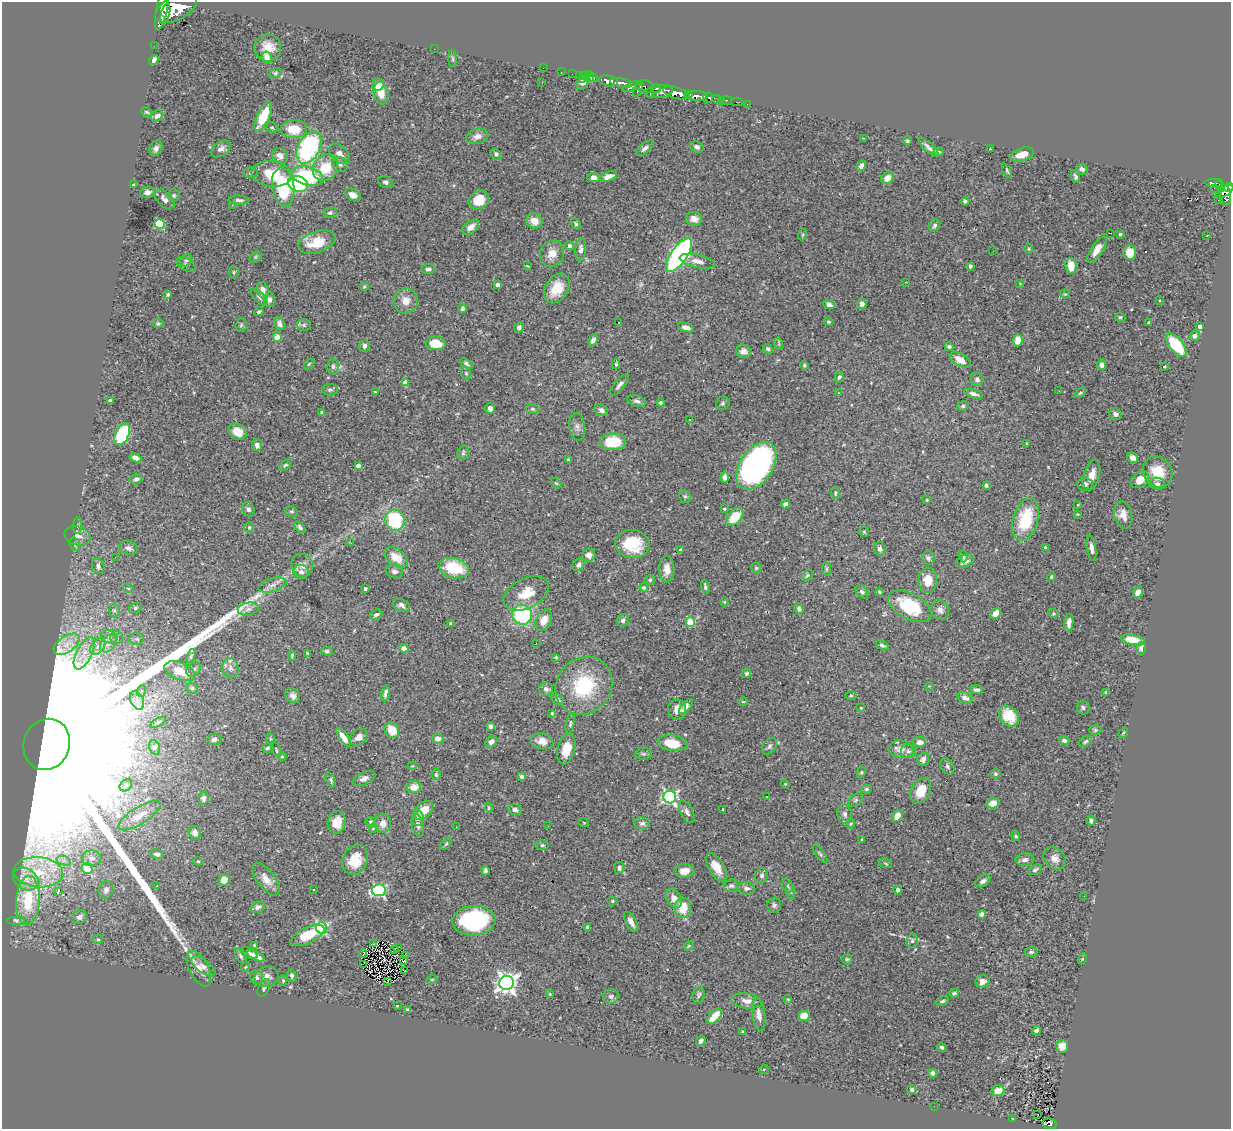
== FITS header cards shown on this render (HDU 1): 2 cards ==
NAXIS1  =                 1229
NAXIS2  =                 1127

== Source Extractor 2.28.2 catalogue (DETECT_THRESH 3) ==
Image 1229 x 1127 px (HDU 1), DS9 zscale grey, 1 PNG px = 1 image px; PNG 1233 x 1131 px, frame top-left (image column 1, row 1127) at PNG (2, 2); each listed source drawn as its Kron ellipse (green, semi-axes under 4 px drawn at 4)
Background 0.828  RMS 0.025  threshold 0.0738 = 3 sigma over >= 5 px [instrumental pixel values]
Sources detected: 494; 1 with non-positive FLUX_AUTO (blend fragments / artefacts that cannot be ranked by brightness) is neither listed nor drawn; the other 493 listed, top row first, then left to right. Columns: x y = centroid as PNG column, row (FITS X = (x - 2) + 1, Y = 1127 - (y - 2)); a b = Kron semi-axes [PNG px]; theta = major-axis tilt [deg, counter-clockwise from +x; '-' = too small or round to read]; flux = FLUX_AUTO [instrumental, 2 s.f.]
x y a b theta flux
162 8 22 5 77 4100
176 8 22 12 28 7200
165 14 10 3 75 1100
154 46 2 2 - 8.3
268 48 13 13 - 23
434 49 2 2 - 5.5
267 58 6 5 - 14
453 59 8 4 -89 2.8
154 60 6 4 52 5.7
543 68 2 2 - 9.4
561 72 2 2 - 15
275 73 7 4 27 2.4
572 74 2 2 - 11
579 75 2 2 - 14
585 76 4 2 - 27
589 76 5 3 - 29
594 78 3 2 - 30
582 79 3 2 - 68
608 81 10 5 -11 1800
542 83 3 2 - 1.5
583 83 8 5 58 8.9
621 83 11 4 -9 1400
378 85 6 6 - 17
632 87 9 4 23 570
645 87 9 6 -10 470
638 88 8 4 71 590
656 88 5 3 - 510
662 91 10 6 10 1500
381 93 11 7 -80 25
650 93 5 3 - 200
676 93 14 5 -17 3200
689 94 4 3 - 420
697 96 10 5 -3 1500
708 98 5 5 - 340
717 99 4 3 - 140
726 100 6 3 -9 66
721 102 3 2 - 49
737 102 6 2 0 15
747 104 2 2 - 7.6
147 112 6 3 -27 2
157 116 6 5 - 7.7
263 117 15 6 65 54
272 127 6 5 - 2.6
294 129 13 9 1 41
477 136 11 7 15 9.3
863 138 2 2 - 0.99
907 141 4 3 - 2.5
697 147 7 5 -27 5.5
928 147 13 4 -43 6.5
156 148 8 6 63 6.5
309 148 17 11 62 220
645 148 11 5 39 5.5
221 149 11 7 35 8.8
990 149 2 2 - 1
939 152 5 4 - 2.5
340 154 12 8 -45 12
496 154 6 5 - 4
1022 155 12 6 17 17
280 156 8 7 - 11
340 165 8 7 - 4.6
861 166 5 4 - 7.4
325 168 14 12 53 49
1082 169 6 5 - 4.9
1007 171 8 3 -65 2.4
250 173 7 5 2 3
272 174 20 12 -7 58
307 176 16 9 -15 120
608 176 8 4 19 10
594 177 6 4 -2 6.7
1075 177 6 4 -72 3.9
887 178 7 5 36 14
385 182 7 6 - 4
1214 183 8 3 -8 230
133 184 4 2 - 1.7
298 184 10 7 -22 110
1220 185 6 4 -70 250
283 187 20 11 -82 110
1229 187 5 4 - 440
1214 188 2 2 - 8.1
147 192 7 5 11 7.9
1224 192 10 4 34 430
174 195 6 6 - 3.5
353 195 8 5 -28 10
1225 196 10 5 -86 410
165 199 12 7 -46 9.2
239 200 10 4 -6 4.9
479 200 10 9 - 30
1218 200 2 2 - 11
965 201 4 3 - 4.5
232 205 2 2 - 25
330 213 6 5 - 3.6
694 219 8 7 - 13
534 221 8 7 - 18
160 224 5 4 - 110
576 224 5 4 - 2.7
934 225 6 5 - 4.1
471 227 9 6 37 13
1110 233 2 2 - 1.3
1120 234 3 3 - 2
802 235 6 3 70 1.7
1207 236 3 2 - 1.8
317 242 19 10 19 45
569 246 4 4 - 4.1
1029 249 5 3 - 1.7
1097 249 15 6 57 16
581 250 11 5 86 7.4
993 251 2 2 - 2.9
1130 252 7 6 - 26
552 253 14 11 64 18
679 255 20 8 56 450
255 257 6 4 45 2.6
186 260 7 5 39 3.3
697 261 18 6 -13 13
186 264 11 6 -28 5.4
527 266 4 2 - 1.4
970 266 4 3 - 4.3
1071 266 8 5 -83 23
428 269 7 5 5 4.9
234 272 6 4 -84 2.5
905 282 3 2 - 3.1
1020 284 3 2 - 1.1
498 285 4 4 - 12
364 287 4 3 - 2.1
557 289 16 11 56 34
263 290 8 5 -76 11
168 294 3 3 - 2.4
1065 294 5 4 - 1.9
259 297 11 4 -47 4.9
269 300 7 6 - 7.4
406 301 12 12 - 16
1160 301 3 2 - 1.3
829 304 6 4 -19 8.3
862 304 5 5 - 7.1
463 308 5 4 - 5
259 312 5 3 - 2.9
1120 317 5 4 - 2.9
618 322 3 2 - 2.3
829 322 4 3 - 2.6
1149 322 4 3 - 2
158 323 5 4 - 2.9
279 324 7 5 -60 6.4
241 325 7 5 74 3.1
304 325 7 6 - 3.6
1200 326 4 4 - 7.2
519 327 5 4 - 5.3
686 328 8 4 -19 9.1
1195 336 5 5 - 5.9
277 337 5 4 - 24
593 340 6 4 67 7.1
1018 341 6 5 - 18
436 343 10 6 -4 38
779 344 6 4 -72 2.3
1176 345 14 7 -51 63
365 346 6 5 - 5.4
949 347 4 3 - 3.1
768 349 5 4 - 3.8
744 351 7 6 - 7.5
960 360 11 6 -32 20
309 364 6 3 45 1.8
466 364 7 4 -36 3.7
616 364 5 4 - 2.5
804 365 4 4 - 2.3
1101 365 5 4 - 6.5
333 366 7 5 -88 3.9
1165 367 3 3 - 1.7
466 373 6 4 -68 2.5
839 377 5 4 - 3.1
977 380 6 6 - 4.8
405 383 4 4 - 18
619 385 13 5 50 6.2
330 390 8 5 0 3.9
1059 391 3 2 - 1.9
375 392 3 3 - 1.5
839 393 4 4 - 1.4
1080 393 7 3 36 2.3
973 394 10 4 -15 5.2
110 400 4 3 - 5.6
636 401 9 5 -16 5.1
660 403 4 4 - 2.7
723 403 7 6 - 3.5
963 406 6 4 14 3.2
490 409 5 4 - 6.2
533 409 6 5 - 3
601 410 7 5 -29 5.2
321 412 4 4 - 2.3
1116 414 6 5 - 6.3
690 420 2 2 - 1.6
577 427 14 8 -83 8.1
237 432 10 7 -33 23
122 434 12 6 64 150
613 442 13 8 2 60
1027 443 3 2 - 1.5
257 445 6 5 - 6.8
463 453 7 5 75 3.1
135 458 6 4 -24 11
1133 458 6 4 -30 8.1
568 460 4 3 - 2.1
285 465 7 4 36 2.8
358 466 4 4 - 12
756 466 27 16 55 550
1158 472 16 14 -54 38
1092 475 16 7 75 15
725 477 5 4 - 5.9
136 479 6 5 - 6.1
1140 480 10 7 37 16
556 483 6 3 -43 1.8
1085 484 8 7 - 5.2
1157 484 8 6 -7 4.2
986 485 4 3 - 5.8
835 493 6 3 -85 2.3
685 496 6 5 - 3.3
927 500 3 3 - 1.7
785 504 5 4 - 6.1
1078 505 3 3 - 1.3
248 509 7 6 - 4.8
724 509 3 2 - 1.7
292 511 6 5 - 2.7
1077 514 3 3 - 1.2
1123 515 14 9 -77 14
735 517 10 6 45 39
395 520 10 9 - 120
1026 520 22 12 74 80
78 526 8 4 90 3.7
300 527 6 4 -50 4
249 528 5 4 - 2.5
864 532 5 4 - 2.1
77 536 13 9 -18 11
351 543 3 2 - 0.94
75 544 7 5 -71 3.2
632 544 17 14 -9 62
129 548 10 6 -17 7.7
1045 548 3 3 - 3.3
1092 548 13 4 -81 7.5
880 549 6 5 - 6.2
681 550 4 4 - 2.9
589 555 7 6 - 10
963 556 6 4 -88 2.3
115 557 3 2 - 2.1
396 557 13 8 -36 26
928 558 7 6 - 5.2
965 561 9 6 24 10
302 565 12 10 -65 10
579 565 7 5 46 5.3
98 566 8 6 -77 6.4
454 568 15 10 -15 64
756 568 5 5 - 2.8
667 569 13 7 90 14
826 569 7 4 -90 3
394 571 8 7 - 7
301 572 8 7 - 7.2
807 575 6 4 48 2.4
1051 577 4 4 - 2.1
650 580 5 5 - 2.2
928 580 12 9 88 25
272 585 14 7 16 11
705 587 6 3 -77 3.6
128 588 5 3 - 1.7
644 588 4 4 - 2.9
365 589 3 3 - 3.8
862 592 7 5 -46 3.9
879 592 4 4 - 2.4
1138 592 6 4 66 10
526 593 24 15 28 35
724 602 4 3 - 1.2
401 605 9 6 -22 5.5
910 606 23 12 -28 85
135 608 6 5 - 3.2
248 609 10 6 9 6.5
799 609 5 4 - 4.8
114 610 7 5 -89 3.3
940 610 10 8 -67 8.4
996 613 6 4 43 18
1054 613 5 4 - 2.2
376 615 6 5 - 3.8
522 615 10 10 - 140
544 620 11 7 65 19
623 620 7 5 51 5.4
690 622 5 4 - 69
1069 623 9 4 84 8
451 624 3 3 - 2.6
109 637 8 6 -22 6.7
116 637 7 6 - 4.7
137 639 7 6 - 3.6
1133 640 12 5 -9 38
108 643 10 7 50 9.8
536 643 2 2 - 3.2
67 644 15 8 34 18
882 645 7 4 -27 3.4
98 646 9 6 53 8.5
404 648 4 4 - 17
1141 648 6 4 85 6.5
327 651 6 4 -17 3.4
84 653 18 7 63 20
308 654 4 3 - 2.9
191 656 7 4 67 2.9
292 656 5 3 - 2.6
556 657 4 3 - 1.5
230 668 10 8 -80 8.6
193 669 8 6 43 4.7
180 671 16 8 -21 27
746 673 5 4 - 3.4
584 686 30 27 49 100
929 686 3 3 - 1
192 688 6 5 - 3.3
546 689 7 6 - 5.7
977 690 6 4 -5 4.6
141 691 6 3 71 2
385 693 8 3 80 4.9
1106 693 3 3 - 3.4
851 695 6 4 0 2.1
293 696 8 6 -46 7.5
965 698 8 5 -25 9.9
558 699 7 5 -39 3.5
137 700 10 6 -63 9.2
743 702 5 3 - 1.4
686 707 9 4 50 6.4
861 708 3 3 - 2.1
1083 708 7 6 - 4.6
677 709 10 9 - 13
552 713 3 3 - 1.7
1009 716 11 9 -51 48
158 722 8 3 28 2.4
570 724 10 4 78 3.1
490 726 4 4 - 5.6
392 730 8 7 - 31
1095 730 6 5 - 3.1
1123 733 6 3 54 1.6
344 737 11 4 -55 17
359 737 10 7 41 9.6
214 739 7 5 7 5.7
271 739 5 3 - 1.9
438 739 6 5 - 8.8
1064 740 5 4 - 4.3
542 741 11 7 -15 15
1085 741 7 4 38 3.2
491 742 7 5 44 8.2
919 742 7 5 6 8.4
672 743 15 7 -9 41
47 744 26 23 68 470000
769 746 9 6 52 4.6
154 747 7 5 -72 3.4
267 748 5 4 - 2.7
276 749 8 4 -66 3.2
566 749 15 8 76 33
901 749 13 8 -6 12
908 751 7 6 - 5.5
643 754 8 6 0 3.1
282 757 5 3 - 1.5
923 759 7 5 73 8.1
412 766 4 3 - 1.5
947 766 8 6 -60 4.5
861 772 6 4 61 1.9
436 774 5 4 - 2.9
995 774 5 5 - 2.7
522 777 4 4 - 4
364 778 12 6 26 7.9
331 780 8 4 -64 2.7
785 784 4 4 - 1.6
126 785 7 5 43 4.3
414 787 7 6 - 18
866 789 5 4 - 2.5
921 791 13 9 61 36
767 796 3 2 - 3.1
670 797 6 6 - 360
204 798 7 5 81 4.9
856 800 8 5 37 3.7
993 803 6 5 - 23
489 808 4 3 - 2.3
723 809 3 2 - 1.5
424 810 11 7 43 23
515 810 7 5 -17 4.7
687 812 12 6 -65 6.3
845 814 10 7 -81 6.6
139 816 24 8 31 21
897 816 6 5 - 20
418 818 7 5 81 4.6
1091 821 5 4 - 5.1
337 822 11 9 81 21
371 822 5 4 - 3.5
383 823 9 8 - 13
584 823 5 3 - 1.6
642 823 8 6 -7 4.7
850 824 5 3 - 1.6
418 825 12 6 -76 5.9
548 826 2 2 - 2.5
456 827 2 2 - 4.1
373 828 5 4 - 2.2
195 833 7 6 - 8.8
1016 836 5 4 - 2.1
862 840 3 3 - 1.7
446 844 7 3 48 2.1
542 845 6 5 - 3.1
157 854 7 5 -10 5.9
820 854 11 4 -54 3.5
92 858 9 8 - 12
1055 858 12 10 -44 12
355 860 15 12 66 37
1025 860 9 6 3 7.6
64 861 7 4 -18 5.1
198 861 5 4 - 1.9
886 864 7 3 -19 1.8
716 867 15 7 -59 23
619 868 6 5 - 5
87 869 5 5 - 40
1035 870 7 4 28 3.7
485 871 5 3 - 4.4
684 871 10 7 4 18
38 872 25 15 -5 58
762 876 7 6 - 4.9
26 879 13 10 -35 17
266 879 19 9 -52 17
224 880 6 5 - 19
983 881 8 5 33 5.2
157 886 3 2 - 3.4
731 886 8 6 7 4.6
787 886 7 5 -65 3.2
746 888 8 6 -16 6.5
106 890 9 7 69 5.6
313 890 3 3 - 5
379 890 7 5 8 250
898 890 4 3 - 5.7
790 891 9 3 -79 3
58 892 4 3 - 27
1084 896 2 2 - 3.5
674 898 10 7 -59 14
28 900 24 11 87 68
612 901 5 4 - 2
774 905 7 7 - 4.4
258 907 7 5 15 6.6
683 908 10 8 90 36
981 914 4 4 - 5.7
80 917 8 6 27 6.7
17 920 11 4 0 3.4
474 921 21 15 3 200
631 922 11 5 -60 8.8
588 927 3 3 - 7
322 928 6 5 - 250
307 935 18 8 26 50
98 939 5 4 - 2.3
912 941 7 5 76 3.6
373 944 2 2 - 1.6
254 945 3 3 - 1.6
689 946 5 4 - 1.7
398 947 3 2 - 1.3
395 949 3 3 - 1.1
1031 952 6 4 0 2.6
249 953 9 5 -26 6.3
363 953 4 2 - 1.6
241 956 8 5 -61 3.6
256 956 10 4 -28 9
405 956 4 2 - 1.2
847 959 5 5 - 2.7
1082 959 5 3 - 1.5
403 961 3 2 - 2.3
363 964 3 2 - 1100
203 966 14 6 -37 10
245 967 5 3 - 1.4
199 969 19 9 -63 20
405 970 3 2 - 1.4
292 976 6 4 -78 4
257 977 7 6 - 6.4
267 977 12 10 15 9.8
432 979 5 3 - 1.6
283 981 5 4 - 2
388 981 4 2 - 2.2
982 981 7 6 - 9.6
507 983 7 7 - 1100
264 988 9 5 65 5
954 993 5 3 - 2.8
550 994 4 4 - 1.5
699 995 8 6 75 3.8
611 996 8 7 - 4.4
788 999 4 3 - 1.5
747 1001 15 7 -8 12
942 1001 7 4 16 3
397 1006 2 2 - 1.3
408 1010 4 3 - 3
759 1015 16 6 -81 13
714 1016 9 5 47 31
804 1016 5 5 - 32
1036 1031 5 3 - 4.2
742 1032 3 3 - 1.5
701 1041 5 4 - 7.2
1062 1046 6 6 - 17
942 1047 5 4 - 2.9
764 1069 5 3 - 1.5
933 1073 4 4 - 8.2
912 1089 5 4 - 3.3
998 1091 6 5 - 19
934 1106 2 2 - 1.6
1038 1114 3 2 - 1.5
1013 1118 3 2 - 1.2
1049 1124 7 5 -14 150
At the frame edge (FLAGS 8, measured only in part): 2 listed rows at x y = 162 8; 1229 187
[1 non-positive-flux detection neither listed nor drawn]